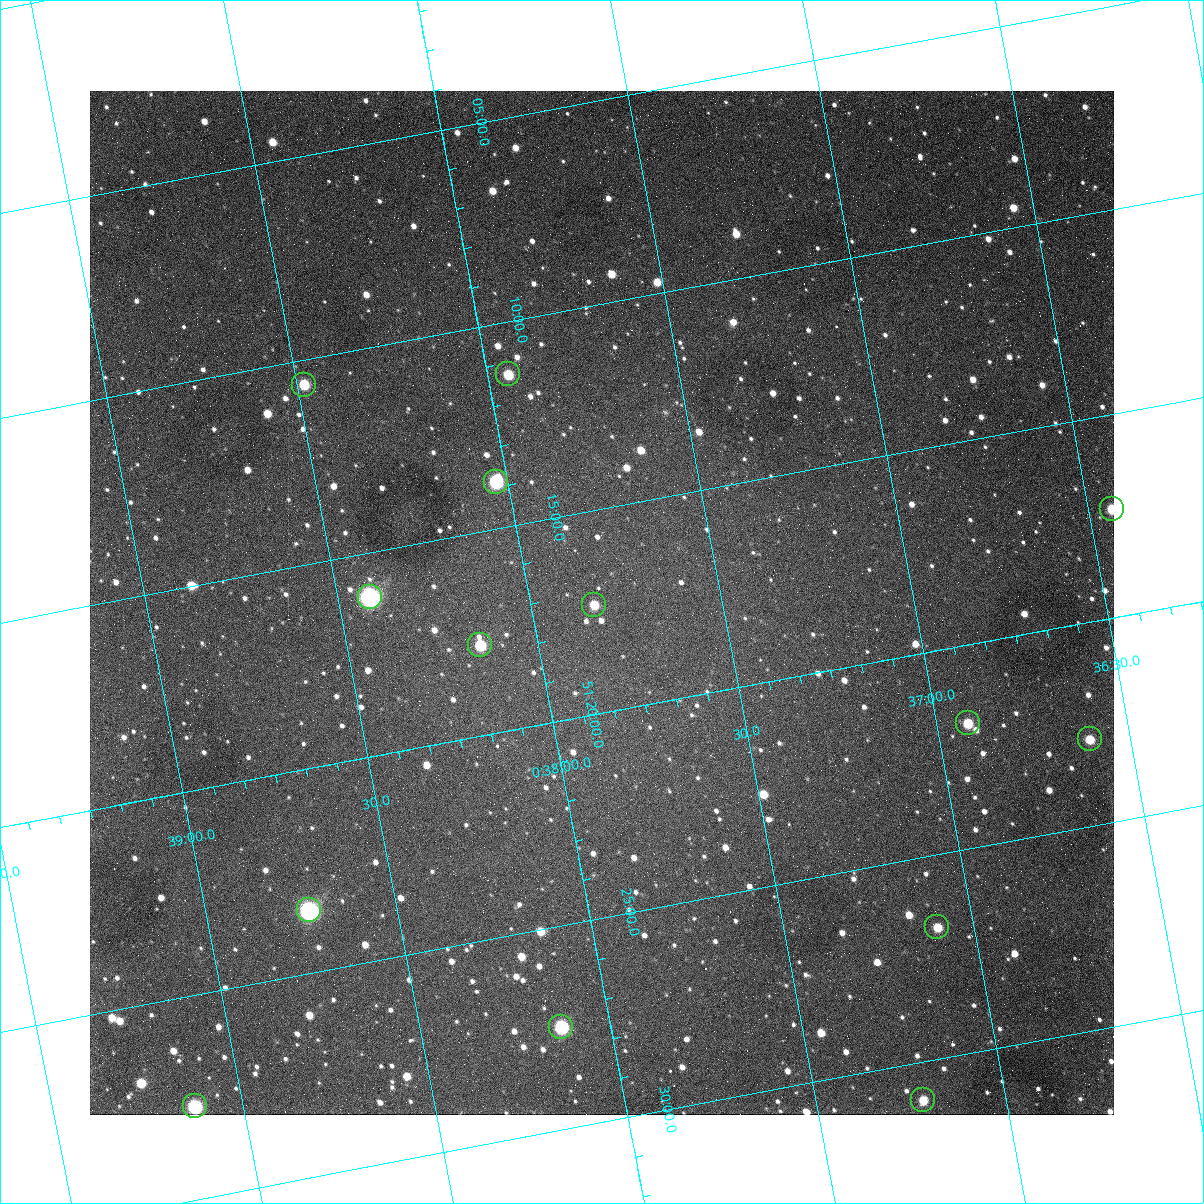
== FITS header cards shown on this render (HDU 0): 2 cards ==
NAXIS1  =                 1024
NAXIS2  =                 1024

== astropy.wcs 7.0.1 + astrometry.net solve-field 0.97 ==
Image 1024 x 1024 px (HDU 0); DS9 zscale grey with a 90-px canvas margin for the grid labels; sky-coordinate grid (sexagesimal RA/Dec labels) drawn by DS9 from the SOLVED WCS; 14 Tycho-2 reference stars matched to detected sources circled (green)
Header WCS: none
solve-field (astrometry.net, Tycho-2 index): SOLVED blind (the file carries no WCS)
Solved WCS: RA---TAN-SIP/DEC--TAN-SIP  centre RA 00:37:49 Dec +51:17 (9.45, +51.29 deg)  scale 1.49 arcsec/px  FOV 25.5' x 25.5'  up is -169 deg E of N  parity flipped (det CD > 0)
(file carries no celestial WCS; the grid is the blind solution)
Tycho-2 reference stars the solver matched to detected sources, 14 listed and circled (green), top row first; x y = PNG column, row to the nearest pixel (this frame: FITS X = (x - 90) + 1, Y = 1024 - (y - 91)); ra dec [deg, ICRS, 3 dp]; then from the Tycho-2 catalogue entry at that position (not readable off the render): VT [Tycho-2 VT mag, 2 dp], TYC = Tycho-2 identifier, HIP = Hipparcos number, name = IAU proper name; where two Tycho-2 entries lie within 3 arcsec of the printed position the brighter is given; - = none
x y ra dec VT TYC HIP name
508 374 9.486 +51.188 10.87 3261-2086-1 - -
304 385 9.620 +51.177 10.71 3261-2090-1 - -
496 482 9.507 +51.231 9.24 3261-2068-1 - -
1112 509 9.110 +51.289 10.95 3261-2033-1 - -
370 597 9.604 +51.268 7.70 3261-1879-1 3018 -
594 605 9.459 +51.289 11.04 3261-1703-1 - -
480 645 9.538 +51.296 10.24 3261-1493-1 - -
968 723 9.229 +51.365 11.03 3261-2198-1 - -
1090 739 9.152 +51.381 11.06 3261-1519-1 - -
309 910 9.683 +51.391 7.88 3261-1837-1 - -
937 927 9.274 +51.446 10.91 3261-1253-1 - -
561 1027 9.532 +51.458 9.03 3261-1423-1 - -
923 1100 9.305 +51.516 11.13 3261-2117-1 - -
195 1106 9.782 +51.462 9.45 3261-1155-1 - -